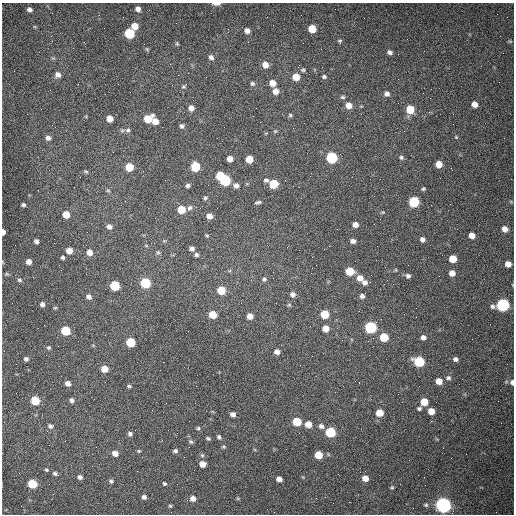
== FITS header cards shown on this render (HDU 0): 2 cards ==
NAXIS1  =                  512 /fastest changing axis
NAXIS2  =                  512 /next to fastest changing axis

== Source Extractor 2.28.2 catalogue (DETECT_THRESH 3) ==
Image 512 x 512 px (HDU 0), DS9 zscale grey, 1 PNG px = 1 image px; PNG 516 x 516 px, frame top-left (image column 1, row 512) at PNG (2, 3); no overlay
Background 1470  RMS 22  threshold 66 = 3 sigma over >= 5 px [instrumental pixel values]
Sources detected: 167; all 167 listed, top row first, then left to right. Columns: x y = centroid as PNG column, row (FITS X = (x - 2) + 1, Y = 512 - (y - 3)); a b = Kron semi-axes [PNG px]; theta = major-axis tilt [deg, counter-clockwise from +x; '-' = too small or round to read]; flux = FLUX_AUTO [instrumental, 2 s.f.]
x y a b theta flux
216 4 9 3 -2 5500
29 9 5 4 - 4800
138 9 5 5 - 5900
135 26 6 6 - 15000
312 29 6 5 - 31000
247 31 6 5 - 7100
129 33 6 6 - 91000
51 36 3 2 - 1500
340 41 6 4 2 2000
510 41 6 3 -18 1600
177 44 6 4 -78 1800
390 52 6 5 - 4400
211 57 6 6 - 4800
265 65 6 6 - 12000
303 70 6 5 - 2500
58 75 7 6 - 7500
324 76 6 5 - 3000
296 77 6 6 - 23000
272 83 6 6 - 14000
252 84 6 5 - 3000
183 87 6 4 1 2200
276 91 6 6 - 10000
105 94 2 2 - 770
387 94 7 6 - 5700
343 97 6 5 - 2800
474 104 5 5 - 11000
349 105 7 6 - 13000
191 108 6 6 - 8700
410 109 6 6 - 40000
290 115 5 5 - 2300
109 119 5 5 - 14000
148 119 7 6 - 35000
155 121 6 6 - 14000
182 126 5 5 - 3400
293 128 2 2 - 710
128 130 6 6 - 3800
275 131 6 5 - 2000
404 131 2 2 - 620
456 137 6 4 -46 1600
48 138 6 5 - 5100
332 157 6 6 - 150000
401 157 6 5 - 3200
230 159 5 5 - 10000
249 159 6 5 - 22000
439 164 5 5 - 20000
129 167 6 6 - 32000
195 167 6 6 - 66000
86 171 5 4 - 1900
220 175 6 5 - 43000
225 180 6 6 - 110000
266 180 7 5 -14 3200
274 184 6 6 - 50000
188 185 6 4 21 3800
236 185 7 6 - 6100
299 187 2 2 - 990
423 189 5 4 - 2100
108 190 6 4 -29 2000
205 198 5 5 - 2500
258 202 8 4 9 2800
414 202 6 6 - 110000
23 205 4 4 - 2900
190 208 7 6 - 4200
181 209 6 5 - 32000
383 212 5 4 - 1500
66 214 6 5 - 22000
209 216 6 5 - 9000
355 225 6 5 - 8400
109 226 6 6 - 6000
505 229 6 5 - 9500
3 232 5 3 - 8600
472 235 5 5 - 11000
207 236 5 4 - 1600
422 239 6 5 - 5500
36 241 4 4 - 4300
164 241 6 3 18 1700
353 241 5 5 - 5200
192 249 5 5 - 5300
69 251 5 5 - 16000
90 252 6 6 - 11000
158 252 6 5 - 2300
196 255 6 5 - 3300
63 257 4 3 - 2700
453 259 6 5 - 26000
29 262 5 5 - 8400
508 264 6 5 - 11000
312 268 2 2 - 820
396 270 5 3 - 1300
350 271 6 5 - 42000
452 273 5 5 - 11000
7 274 5 5 - 1800
408 276 6 5 - 3800
273 278 2 2 - 650
360 278 7 6 - 12000
264 279 7 6 - 3300
19 280 6 5 - 2500
145 283 6 6 - 99000
365 283 7 7 - 5900
115 286 6 6 - 83000
221 290 6 6 - 37000
293 294 7 6 - 5700
362 296 5 5 - 4300
89 297 6 5 - 5300
276 303 3 2 - 1200
42 304 5 4 - 5100
289 305 5 5 - 2100
503 305 7 6 - 280000
55 308 5 4 - 1600
325 314 6 5 - 41000
213 315 6 5 - 32000
250 316 6 5 - 11000
371 327 6 6 - 200000
326 328 6 6 - 16000
66 330 6 5 - 65000
384 337 6 5 - 50000
423 337 5 5 - 5800
131 342 6 6 - 55000
48 347 5 5 - 2300
277 352 6 5 - 7700
26 359 4 4 - 3300
455 359 5 5 - 4300
419 361 6 6 - 110000
104 369 6 5 - 18000
448 378 6 6 - 3400
439 381 6 5 - 15000
512 382 6 4 -84 4800
68 383 5 4 - 7100
129 386 6 4 -11 2200
94 399 2 2 - 610
35 400 6 5 - 48000
71 400 5 4 - 3700
424 402 6 5 - 26000
419 408 5 4 - 2800
431 411 6 5 - 16000
379 413 6 6 - 21000
233 414 5 4 - 6000
297 422 6 5 - 49000
308 424 6 5 - 17000
50 426 7 6 - 3700
321 426 6 5 - 5100
198 428 4 4 - 2000
330 432 6 6 - 98000
130 434 6 5 - 3700
219 437 5 4 - 2800
208 438 5 4 - 2300
191 442 6 5 - 2500
224 447 5 3 - 1700
139 451 5 4 - 1700
175 451 4 4 - 3500
115 453 5 5 - 10000
202 455 6 5 - 2200
319 455 6 5 - 28000
203 464 5 5 - 13000
46 470 5 4 - 2000
55 473 6 4 -25 3400
80 477 5 5 - 4500
365 478 6 5 - 13000
279 479 5 4 - 8500
111 481 5 4 - 2800
164 483 4 4 - 2100
32 484 6 5 - 73000
392 487 5 4 - 2000
144 497 4 4 - 4100
193 498 6 5 - 8000
316 498 2 2 - 3700
426 505 5 4 - 2100
443 505 7 6 - 710000
170 506 5 4 - 1600
At the frame edge (FLAGS 8, measured only in part): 3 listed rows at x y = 216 4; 3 232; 512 382